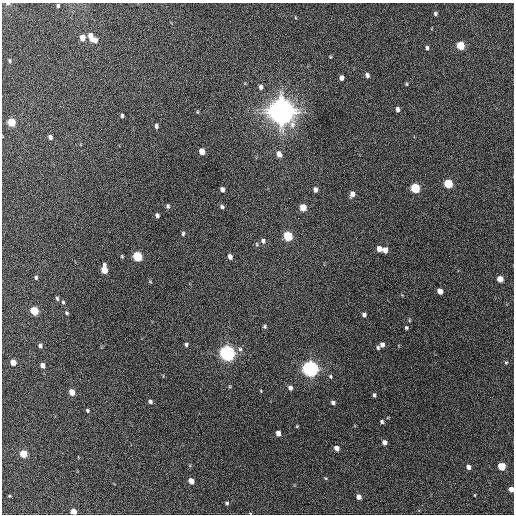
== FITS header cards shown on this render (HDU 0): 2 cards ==
NAXIS1  =                  512 / Axis length
NAXIS2  =                  512 / Axis length

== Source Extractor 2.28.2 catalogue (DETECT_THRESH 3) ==
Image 512 x 512 px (HDU 0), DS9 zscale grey, 1 PNG px = 1 image px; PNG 516 x 516 px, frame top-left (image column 1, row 512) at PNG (2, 3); no overlay
Background 234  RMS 15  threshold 44.6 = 3 sigma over >= 5 px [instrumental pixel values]
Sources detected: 89; all 89 listed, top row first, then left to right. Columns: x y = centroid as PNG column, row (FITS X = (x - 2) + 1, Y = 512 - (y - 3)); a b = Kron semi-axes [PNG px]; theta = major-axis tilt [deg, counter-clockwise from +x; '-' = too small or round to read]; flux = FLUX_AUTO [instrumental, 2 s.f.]
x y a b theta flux
8 4 5 4 - 1.7e+03
58 6 4 3 - 1.5e+03
435 14 4 3 - 1.5e+03
90 36 7 5 -85 6.9e+03
82 38 5 4 - 9.6e+03
95 40 6 5 - 5.8e+03
460 46 5 5 - 2.8e+04
427 48 5 3 - 1.8e+03
330 57 4 3 - 8.9e+02
10 61 5 4 - 1.6e+03
367 75 6 5 - 2.9e+03
341 78 5 4 - 4.2e+03
406 84 4 4 - 1.0e+03
261 87 6 5 - 2.9e+03
397 109 5 4 - 2.7e+03
281 111 9 8 - 1.9e+06
197 112 5 3 - 8.7e+02
122 116 5 3 - 1.5e+03
11 122 5 5 - 2.8e+04
156 126 5 4 - 2.1e+03
50 137 5 4 - 3.1e+03
202 152 5 4 - 1.1e+04
279 154 7 6 - 6.1e+03
448 184 6 5 - 3.9e+04
415 188 6 5 - 5.6e+04
222 189 5 4 - 3.6e+03
315 189 6 4 -79 3.7e+03
352 194 7 6 - 4.7e+03
168 206 6 5 - 1.9e+03
222 207 5 4 - 2.1e+03
303 208 6 5 - 1.4e+04
157 215 4 4 - 2.6e+03
183 234 5 4 - 1.5e+03
288 236 6 5 - 5.3e+04
263 241 7 6 - 2.9e+03
257 244 6 3 -88 1.1e+03
379 249 5 3 - 6.2e+03
382 250 7 4 -11 1.8e+04
122 256 5 4 - 1.1e+03
137 256 6 5 - 6.1e+04
230 257 5 4 - 4.3e+03
104 270 7 4 -85 1.8e+04
36 277 4 4 - 1.7e+03
500 279 5 5 - 1.2e+04
150 282 5 3 - 8.5e+02
440 291 5 4 - 7.6e+03
57 298 6 4 -72 1.7e+03
63 302 5 4 - 1.3e+03
34 311 5 5 - 3.3e+04
67 313 5 4 - 1.5e+03
364 315 5 4 - 2.5e+03
409 320 5 3 - 9.6e+02
265 326 5 4 - 1.6e+03
406 328 4 3 - 1.3e+03
186 344 5 4 - 1.6e+03
40 345 5 4 - 2.4e+03
382 345 5 4 - 3.7e+03
378 348 5 4 - 1.5e+03
240 349 7 6 - 2.6e+03
227 353 6 6 - 4.7e+05
13 362 5 4 - 1.1e+04
506 363 5 4 - 1.1e+03
43 365 5 4 - 5.7e+03
310 369 6 6 - 5.4e+05
330 377 6 5 - 1.5e+03
290 388 6 5 - 3.3e+03
261 391 4 3 - 7.6e+02
72 392 5 4 - 1.2e+04
374 395 5 3 - 1.7e+03
150 401 5 4 - 2.3e+03
333 402 4 4 - 2.8e+03
87 410 4 4 - 1.4e+03
382 422 4 3 - 1.8e+03
297 426 4 3 - 9.3e+02
278 433 5 4 - 6.4e+03
384 442 5 4 - 4.5e+03
336 448 5 4 - 5.6e+03
23 454 5 4 - 2.5e+04
501 466 5 5 - 3.1e+04
468 467 5 4 - 4.3e+03
325 478 5 3 - 8.9e+02
191 481 5 4 - 1.0e+04
511 489 4 4 - 6.6e+03
475 495 4 2 - 6.6e+02
9 496 3 2 - 1.0e+03
358 497 5 4 - 5.6e+03
227 503 5 4 - 1.7e+03
73 511 5 4 - 1.2e+04
250 513 4 3 - 6.7e+02
At the frame edge (FLAGS 8, measured only in part): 4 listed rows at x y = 8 4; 511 489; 73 511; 250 513